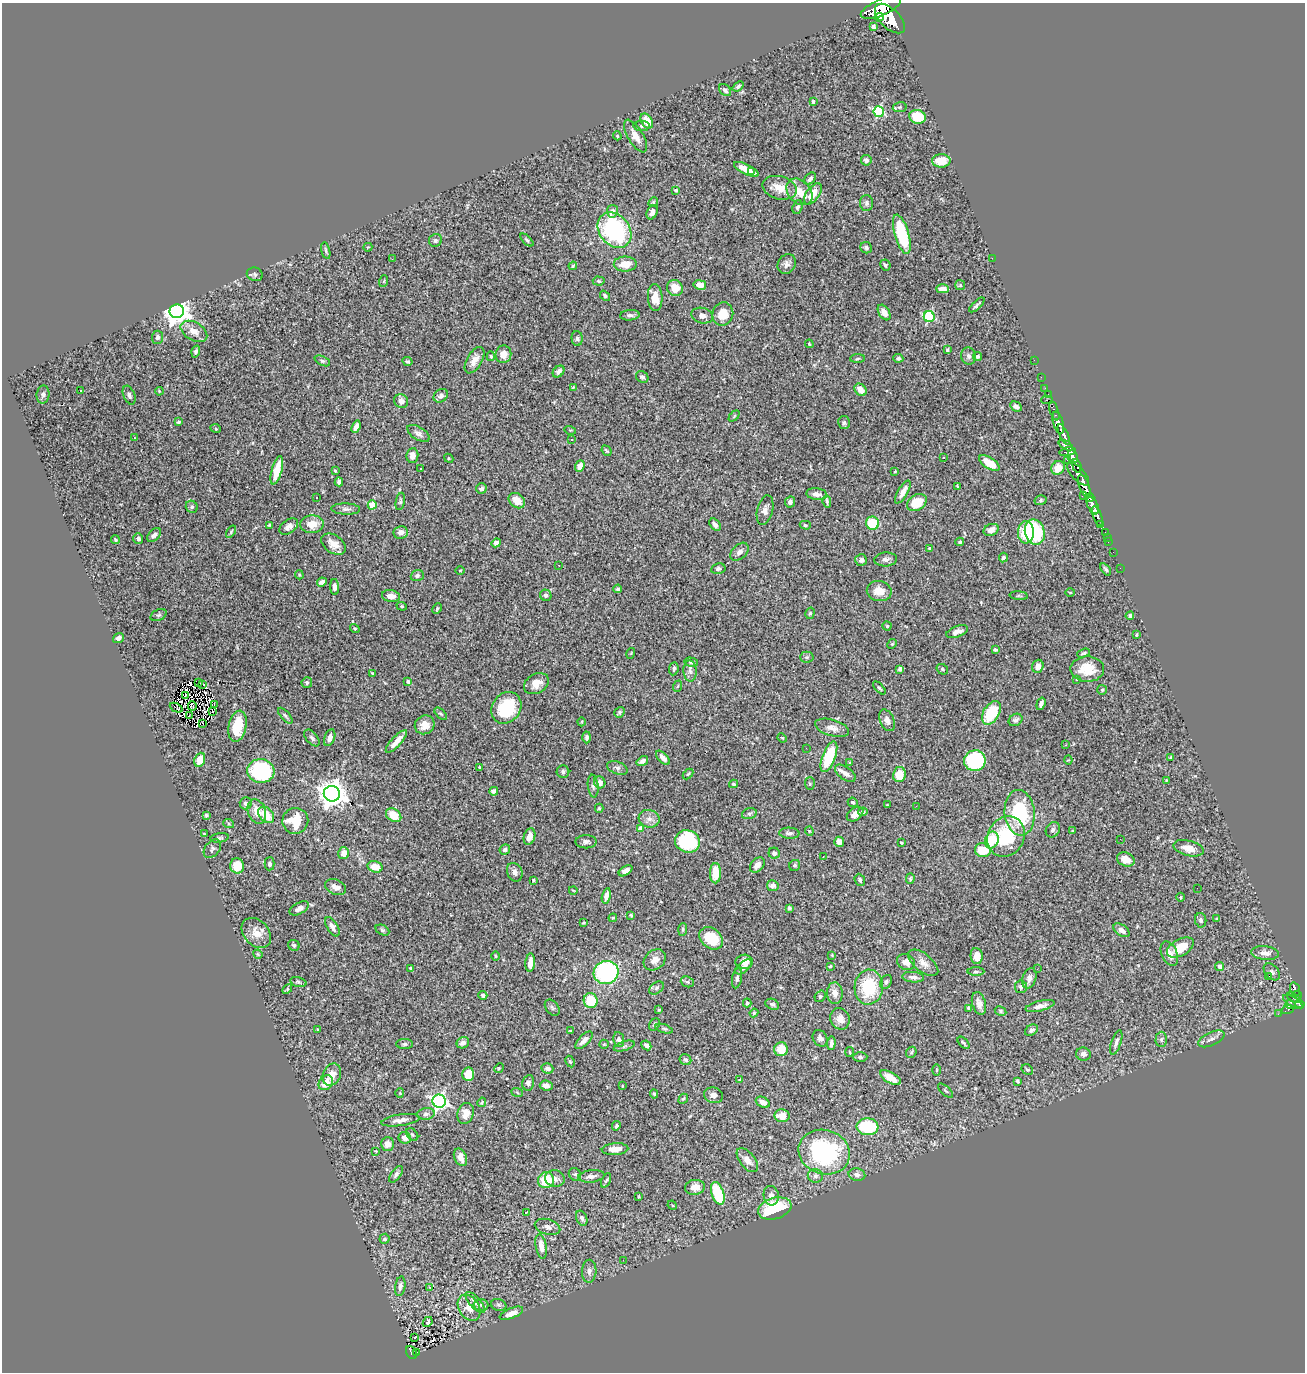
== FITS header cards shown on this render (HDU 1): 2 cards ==
NAXIS1  =                 1303
NAXIS2  =                 1370

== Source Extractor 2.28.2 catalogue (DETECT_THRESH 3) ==
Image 1303 x 1370 px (HDU 1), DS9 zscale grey, 1 PNG px = 1 image px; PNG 1307 x 1374 px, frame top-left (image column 1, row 1370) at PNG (2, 3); each listed source drawn as its Kron ellipse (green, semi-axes under 4 px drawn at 4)
Background 1.33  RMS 0.032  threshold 0.0946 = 3 sigma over >= 5 px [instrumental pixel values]
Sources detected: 477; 1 with non-positive FLUX_AUTO (blend fragments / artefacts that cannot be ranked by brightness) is neither listed nor drawn; the other 476 listed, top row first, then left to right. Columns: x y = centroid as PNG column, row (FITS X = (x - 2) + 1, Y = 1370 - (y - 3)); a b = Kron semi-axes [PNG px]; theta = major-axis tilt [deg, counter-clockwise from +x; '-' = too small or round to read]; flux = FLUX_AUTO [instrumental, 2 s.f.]
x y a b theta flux
881 8 21 8 23 5400
879 17 4 4 - 690
890 19 18 9 -44 5900
873 27 4 4 - 5.7
738 86 6 4 39 4.4
725 90 7 5 -43 6
813 101 3 3 - 6.8
900 107 7 5 11 3.6
879 112 5 5 - 220
917 117 8 7 - 67
647 121 8 5 -58 33
642 126 8 5 -2 5.3
617 136 4 3 - 2.3
635 136 18 7 -59 21
866 160 5 5 - 6.9
941 161 9 6 0 36
746 169 13 5 -26 30
752 171 3 2 - 25
810 179 7 5 49 6.9
780 188 17 11 -15 33
676 190 4 3 - 3.2
799 192 15 11 -47 33
813 194 12 6 54 32
653 202 5 4 - 2.9
867 203 8 6 -89 6.3
797 207 7 5 67 5
612 211 6 5 - 14
652 212 7 5 65 10
614 230 19 15 -50 290
902 234 20 7 -73 130
435 240 7 6 - 4.9
527 240 8 3 -45 3.6
368 247 4 3 - 1.8
866 248 6 5 - 5.4
326 251 8 4 -76 3.9
992 258 2 2 - 5.6
392 259 3 2 - 2.5
625 264 11 7 1 34
787 264 10 8 58 10
885 265 6 5 - 3.5
573 266 4 3 - 2.4
255 274 8 6 -20 5.1
384 281 6 3 72 2.3
599 281 6 4 -4 3.7
700 285 6 4 -11 18
960 285 5 5 - 2.9
675 288 8 7 - 30
943 289 6 4 -1 15
605 296 6 4 -49 4.7
655 297 13 7 -87 25
977 305 9 3 44 4.8
177 311 7 7 - 2400
884 313 8 5 -57 18
723 314 12 10 74 36
630 315 9 5 4 6.6
702 316 11 7 -15 10
929 317 5 5 - 200
194 331 14 9 -30 21
157 337 6 5 - 5.3
577 338 7 5 -87 4.8
809 344 4 3 - 2.2
947 350 4 3 - 3.2
196 351 6 4 73 5
503 354 9 8 - 20
491 356 5 4 - 2.4
969 356 8 7 - 7.3
978 357 4 4 - 4.5
898 358 5 4 - 5.4
857 359 7 3 3 3
474 360 15 7 59 19
1034 360 2 2 - 7.7
322 361 8 4 -24 4.4
407 362 5 4 - 3.1
559 371 6 5 - 7
642 377 6 5 - 4.7
1041 377 2 2 - 6.4
573 387 3 2 - 2
1045 388 2 2 - 12
80 390 3 3 - 5.3
861 390 7 5 -43 20
159 391 4 3 - 1.9
43 394 9 6 83 5.6
1048 394 2 2 - 12
129 395 10 5 -68 7.4
441 396 8 6 36 7.5
1047 400 6 2 0 84
401 401 7 6 - 9.8
1016 407 6 4 -30 9.4
1054 411 10 3 -71 110
734 416 6 4 46 2.5
178 422 3 3 - 3.2
844 423 6 6 - 4.6
1058 423 11 5 -74 1700
356 427 6 4 69 12
216 429 5 3 - 2
570 430 6 3 -16 2.3
418 433 12 6 -32 8.4
1064 435 11 4 -65 1400
134 438 3 3 - 2
571 440 3 2 - 1.6
1066 445 8 4 -33 590
606 451 5 3 - 2.8
1068 452 8 3 10 500
412 455 7 6 - 16
1073 457 7 5 -82 690
449 458 5 4 - 2.4
943 458 2 2 - 2
1067 460 2 2 - 15
989 463 12 5 -32 39
580 466 6 4 69 23
1077 466 7 3 -74 380
1058 468 7 6 - 26
421 469 3 3 - 3.1
277 470 14 5 75 50
335 471 3 2 - 2.3
895 472 3 3 - 2.1
1078 474 14 6 -46 1400
339 482 4 4 - 5.9
957 486 3 3 - 2
1084 486 12 5 -71 2700
481 489 5 5 - 7.6
903 492 13 5 59 16
817 494 10 6 -6 10
1083 495 4 3 - 130
317 497 3 2 - 1.6
1090 497 4 3 - 410
1041 500 6 5 - 3.5
400 501 9 4 79 4.1
517 501 9 7 -37 27
827 501 6 3 -80 4
790 502 5 5 - 7.6
917 502 10 7 33 37
372 505 4 4 - 67
1093 505 9 5 -64 1500
192 507 6 5 - 5.3
346 509 14 5 -2 8
765 510 15 8 77 12
1098 516 11 3 -70 370
872 523 7 6 - 77
312 524 11 9 4 27
1101 524 3 3 - 110
269 525 3 3 - 2.1
715 525 7 4 -49 8.3
805 525 5 4 - 3
289 527 10 6 35 11
991 530 8 5 23 17
231 532 7 4 56 2.9
1026 532 11 8 88 72
1035 532 13 9 -74 160
1105 532 3 2 - 25
401 533 7 6 - 13
154 535 8 5 43 8.6
1107 537 2 2 - 6
138 539 5 4 - 6
115 540 4 3 - 3.5
960 542 4 3 - 3.8
1108 542 2 2 - 9.9
496 543 5 4 - 12
333 544 14 9 -34 21
930 549 4 3 - 9
739 552 11 7 45 10
1113 552 2 2 - 4.8
1003 558 5 4 - 4.9
886 559 11 7 4 8.3
861 560 6 5 - 5.9
559 565 3 2 - 2.8
1120 568 2 2 - 10
718 569 7 5 12 4.7
1106 569 7 3 -52 4
460 571 4 3 - 1.8
299 575 5 3 - 2.4
417 575 6 5 - 6
322 582 5 4 - 9.1
335 587 8 4 -87 9.1
618 589 4 4 - 3.8
879 591 12 10 -10 27
1070 592 5 3 - 2
546 595 6 5 - 4.9
391 596 9 6 -10 15
1019 596 9 3 -4 3.2
402 606 5 4 - 2.4
437 609 6 3 64 3
810 613 6 4 74 3.1
158 615 8 5 26 4.4
1130 616 4 4 - 5.4
887 626 4 4 - 3.5
355 628 5 3 - 2.1
957 632 11 5 21 10
1136 635 3 3 - 2.8
118 638 6 4 37 7.8
892 644 5 4 - 2.2
995 650 3 3 - 3.3
631 653 5 3 - 1.6
1084 653 6 3 20 3.5
807 657 7 5 2 4
691 662 7 4 -10 3.8
1038 666 7 5 72 12
674 669 7 4 83 4.9
900 669 4 4 - 5.1
942 669 6 5 - 3.5
1087 669 17 12 -1 50
690 671 10 6 -88 9.9
372 673 3 3 - 2.1
1076 680 3 2 - 5.4
408 681 3 3 - 5.5
198 682 2 2 - 2.3
307 683 5 5 - 4.7
203 684 3 2 - 1.5
536 684 13 9 29 23
678 686 6 3 70 2.4
879 688 8 3 -46 3.5
1102 690 5 5 - 3.1
186 695 3 2 - 0.38
214 704 3 2 - 12
1041 704 6 3 73 8
192 706 4 2 - 2.5
176 708 7 2 -26 2.8
506 708 17 14 53 110
213 712 2 2 - 0.88
619 712 6 4 54 3.8
991 713 13 8 59 95
441 714 7 4 -44 3.2
189 716 2 2 - 1.7
285 716 10 4 -49 4.5
887 720 11 7 -66 12
1015 720 7 5 33 6.1
582 722 4 3 - 1.8
203 723 3 2 - 2.1
425 725 10 9 - 24
237 726 16 9 78 66
832 728 17 8 -16 17
587 737 6 4 89 4.6
312 738 10 5 -49 6.1
330 738 9 5 70 13
782 738 5 4 - 2.2
396 741 14 5 47 24
1066 745 3 2 - 1.4
806 748 2 2 - 3.1
829 757 16 6 70 89
1171 757 3 3 - 3.7
663 758 9 4 -46 11
200 760 7 5 67 31
1068 760 4 4 - 2.2
642 761 6 4 35 8.5
975 761 11 10 - 180
849 762 3 3 - 4.2
480 768 3 3 - 3.7
617 768 10 6 -21 6.8
261 771 13 12 - 190
563 772 6 6 - 4.6
845 773 12 6 -36 11
688 774 6 3 44 2.6
899 774 8 6 81 37
1166 780 3 3 - 1.5
600 782 6 5 - 11
810 783 6 5 - 3.5
734 784 4 3 - 3.1
593 786 11 5 -84 6.5
494 791 4 4 - 6.7
332 794 8 8 - 2800
853 802 5 4 - 4.4
246 803 6 6 - 8
887 805 2 2 - 1.3
916 806 3 2 - 2.4
599 808 4 4 - 2.9
257 811 12 9 -70 27
863 812 4 4 - 4
1020 813 23 15 -85 160
749 814 7 5 16 4.6
855 814 9 6 36 12
206 815 4 3 - 3.7
266 815 9 6 -47 39
394 815 8 6 -36 37
649 819 10 8 -15 13
295 821 13 13 - 59
229 824 5 3 - 2.6
640 829 4 4 - 20
1053 830 8 6 55 5.1
809 831 4 4 - 2.1
1072 831 3 3 - 2
204 833 4 2 - 1.6
789 833 10 5 -3 6.2
529 836 8 5 73 17
1006 836 21 18 59 130
220 838 9 4 9 4.1
1120 839 2 2 - 1.1
992 840 8 6 68 53
687 841 13 11 -17 160
586 842 10 6 1 7.8
839 842 5 5 - 16
901 842 3 2 - 2.1
1189 848 15 7 -14 24
212 849 10 7 52 7.1
505 850 5 5 - 4.8
983 850 8 7 - 58
344 853 6 5 - 19
774 853 5 5 - 6.7
823 857 2 2 - 1.1
1126 859 9 6 -21 18
269 864 6 5 - 5.5
757 865 9 6 48 14
795 865 6 5 - 4.3
237 866 7 7 - 36
375 867 7 5 -16 32
626 871 7 4 34 8.5
515 872 9 7 -66 9.7
715 873 10 5 90 44
910 879 5 4 - 2.8
533 880 4 3 - 1.9
860 880 6 5 - 5.1
773 886 6 5 - 11
336 887 11 7 -23 14
1197 888 2 2 - 66
573 890 4 2 - 1.5
606 896 8 4 77 13
1181 897 4 3 - 1.7
299 908 10 5 29 11
789 908 4 3 - 4.7
631 915 4 3 - 2.3
613 918 4 3 - 2.2
1217 919 4 3 - 2.7
1201 920 7 5 -80 5.4
583 923 3 3 - 2.2
332 927 11 5 -59 10
683 929 6 4 86 3.1
382 930 7 5 -26 4.1
1121 930 9 5 -35 11
256 933 17 12 -47 26
711 938 13 10 -39 71
294 945 6 5 - 4.2
1180 947 14 8 29 44
1265 953 14 7 -5 15
258 954 5 4 - 2.6
1169 954 13 8 -66 18
832 955 4 4 - 1.8
495 956 4 3 - 2.1
977 956 8 6 -83 18
655 960 12 9 40 17
744 962 8 7 - 16
906 962 9 7 -27 17
530 963 9 4 85 19
923 963 18 9 -39 19
830 966 4 3 - 2.3
1219 966 4 4 - 12
744 967 10 5 40 12
410 968 4 3 - 2.2
1037 969 3 2 - 2.7
606 972 12 11 - 280
976 972 8 3 0 3.3
1272 972 10 6 -47 6.5
1269 976 3 3 - 37
913 977 11 5 -5 9.7
737 978 10 5 79 7
1029 978 10 6 73 11
298 982 8 4 -15 3.5
687 982 7 5 -19 3.8
886 982 7 5 61 4.7
869 987 17 14 86 110
1021 987 6 6 - 6.6
656 988 8 5 37 5.7
287 989 6 3 46 2.3
1295 989 7 4 -75 150
835 993 11 8 -87 17
483 995 4 4 - 4.9
1297 995 4 3 - 160
820 996 6 5 - 3.8
1294 998 7 3 -27 60
591 1001 7 7 - 58
1293 1002 11 5 -31 380
747 1003 4 4 - 3.8
979 1003 11 7 -74 14
772 1004 7 5 -24 4.9
1300 1004 5 4 - 370
1290 1005 5 4 - 190
1040 1006 15 5 14 13
552 1008 9 6 -51 4.8
969 1008 4 4 - 3.9
1288 1009 6 4 16 42
659 1010 3 3 - 1.8
1001 1011 6 4 -29 3.1
754 1013 4 4 - 2.6
1278 1014 2 2 - 7
840 1019 11 9 -67 18
654 1024 7 5 55 4.4
317 1029 3 2 - 1.4
664 1029 9 4 -18 3.6
1031 1030 7 5 32 6.2
571 1031 3 2 - 2
820 1038 9 7 -59 7.7
1161 1039 7 6 - 5.2
1211 1039 14 6 24 10
584 1040 11 5 46 12
619 1040 7 5 -81 6.9
463 1043 6 5 - 9.2
831 1043 7 4 87 8.2
964 1043 7 3 -46 3.4
1116 1043 13 5 72 9
405 1044 8 5 1 5
604 1044 5 4 - 2.4
646 1045 5 4 - 9.1
624 1046 11 4 17 5.1
781 1049 7 7 - 37
849 1052 5 3 - 2
911 1052 6 5 - 3.3
1083 1054 7 6 - 9.9
860 1057 7 5 0 5.1
686 1060 6 5 - 5
570 1062 6 4 -62 3
499 1068 5 4 - 2
547 1068 6 5 - 9.2
937 1070 6 3 89 2.3
1027 1070 6 5 - 3.6
468 1074 7 6 - 38
332 1075 11 8 64 21
891 1078 11 5 -30 23
740 1079 3 2 - 1.5
1017 1081 4 3 - 2.9
326 1083 8 6 50 28
528 1083 8 6 78 6.8
546 1086 6 5 - 12
622 1086 3 3 - 1.7
945 1091 9 3 -44 3
517 1092 6 4 -21 2.6
400 1093 4 4 - 2
654 1094 4 4 - 3.1
713 1095 9 8 - 13
683 1099 5 3 - 2.6
439 1101 7 6 - 700
482 1102 5 3 - 2
763 1102 7 5 -29 13
466 1113 11 8 73 19
426 1114 9 5 7 6.9
782 1116 7 6 - 32
400 1120 19 5 8 14
616 1126 5 4 - 4.2
867 1127 11 8 -5 130
412 1135 7 5 -48 3.4
405 1138 6 6 - 14
388 1144 7 6 - 14
615 1149 13 6 4 20
376 1151 3 2 - 1.7
824 1152 26 22 -18 280
460 1157 9 6 -66 15
747 1160 14 7 -51 17
396 1174 9 5 54 6.5
575 1174 7 6 - 4.1
857 1175 8 6 -11 10
591 1176 13 6 7 9.5
815 1176 7 7 - 6.2
555 1179 10 8 -10 12
546 1180 8 8 - 64
606 1180 7 4 64 3.3
695 1187 10 7 7 23
718 1193 11 6 -71 94
771 1196 10 7 -80 11
639 1197 3 2 - 1.9
672 1205 5 4 - 2
775 1208 17 10 17 130
526 1212 3 2 - 2.5
582 1218 8 5 -65 7.4
548 1227 13 7 -16 11
384 1239 5 5 - 4
541 1246 12 5 -80 19
623 1260 3 2 - 2.5
589 1271 11 7 86 9.2
400 1286 10 5 81 7
430 1287 3 2 - 2.1
475 1302 13 5 -49 9
481 1305 7 6 - 5.8
499 1305 8 5 -17 4.6
469 1308 14 10 -58 25
511 1313 12 5 22 14
428 1322 5 3 - 30
414 1337 3 2 - 5.6
417 1352 3 2 - 14
412 1353 7 5 -58 100
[1 non-positive-flux detection neither listed nor drawn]